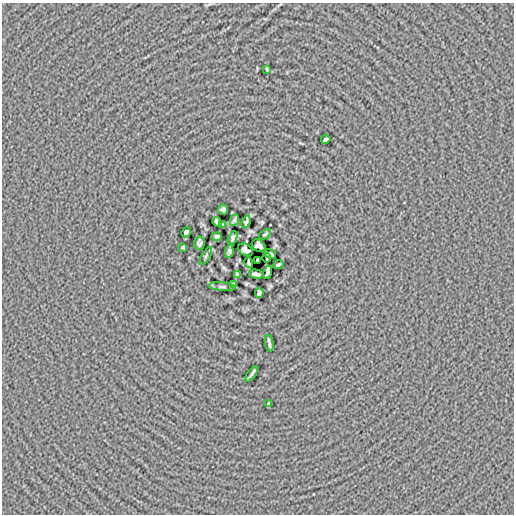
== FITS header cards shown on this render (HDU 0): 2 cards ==
NAXIS1  =                  512
NAXIS2  =                  512

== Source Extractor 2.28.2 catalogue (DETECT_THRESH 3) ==
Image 512 x 512 px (HDU 0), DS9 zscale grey, 1 PNG px = 1 image px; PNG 516 x 516 px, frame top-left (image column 1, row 512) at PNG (2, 3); each listed source drawn as its Kron ellipse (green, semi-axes under 4 px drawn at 4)
Background 1.61e-04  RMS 0.014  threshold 0.0426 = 3 sigma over >= 5 px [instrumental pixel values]
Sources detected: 31; all 31 listed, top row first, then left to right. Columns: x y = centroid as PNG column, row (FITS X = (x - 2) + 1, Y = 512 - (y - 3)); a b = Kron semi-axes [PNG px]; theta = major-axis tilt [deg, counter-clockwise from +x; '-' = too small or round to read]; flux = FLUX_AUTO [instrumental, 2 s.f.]
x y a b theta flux
267 69 3 2 - 1
326 139 4 3 - 1.9
223 209 5 5 - 2.2
234 220 6 4 66 1.8
217 222 5 3 - 2.1
246 222 6 3 68 1.6
222 225 4 4 - 1.3
186 232 5 4 - 2.4
265 234 7 2 36 1.2
217 236 5 4 - 2
233 238 7 4 65 2.2
199 243 7 5 83 2.3
259 246 8 5 -38 3.9
183 247 4 3 - 1.2
246 250 8 5 -35 2.8
229 252 6 3 82 2.1
270 254 6 3 -32 1.7
206 256 10 3 60 1.5
267 258 4 2 - 1.3
258 260 4 4 - 8.1
249 262 6 3 -75 1.3
278 264 5 3 - 2.1
268 273 6 4 77 2.1
237 274 4 3 - 1.3
256 274 7 4 -12 3.1
234 285 4 3 - 1.3
222 287 13 4 -5 2.2
259 293 5 4 - 2.1
269 343 8 2 -81 2.1
252 374 9 2 52 2.2
268 404 4 3 - 1.2